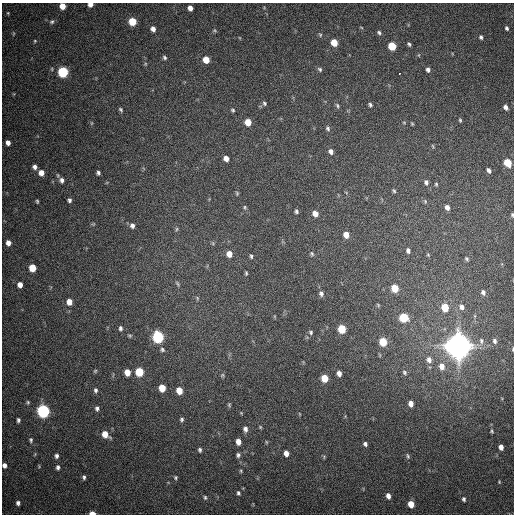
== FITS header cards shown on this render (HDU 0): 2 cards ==
NAXIS1  =                  512
NAXIS2  =                  512

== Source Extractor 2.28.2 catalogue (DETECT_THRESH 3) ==
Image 512 x 512 px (HDU 0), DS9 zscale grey, 1 PNG px = 1 image px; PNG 516 x 516 px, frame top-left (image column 1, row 512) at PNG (2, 3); no overlay
Background 427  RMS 12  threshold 34.7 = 3 sigma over >= 5 px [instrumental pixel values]
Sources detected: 147; all 147 listed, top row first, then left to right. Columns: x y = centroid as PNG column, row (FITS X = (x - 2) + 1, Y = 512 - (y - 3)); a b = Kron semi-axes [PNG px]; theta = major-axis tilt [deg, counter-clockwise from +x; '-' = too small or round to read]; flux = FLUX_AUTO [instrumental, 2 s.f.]
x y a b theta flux
90 4 5 4 - 4.4e+03
62 6 5 5 - 9.2e+03
190 8 5 4 - 4.3e+03
8 13 5 4 - 9.9e+02
132 21 6 5 - 2.1e+04
52 22 7 6 - 1.9e+03
361 27 5 3 - 6.5e+02
507 28 4 3 - 1.4e+03
153 29 6 5 - 3.8e+03
214 30 6 4 -17 1.1e+03
13 33 6 3 89 9.4e+02
379 33 5 5 - 1.6e+03
320 35 6 5 - 1.1e+03
481 37 5 4 - 1.5e+03
35 41 5 4 - 8.8e+02
334 43 6 5 - 1.5e+04
409 44 4 3 - 1.3e+03
392 46 6 5 - 2.6e+04
164 58 6 5 - 1.6e+03
206 60 5 5 - 1.2e+04
145 64 5 5 - 1.0e+03
320 69 6 4 -45 1.3e+03
428 70 5 4 - 2.2e+03
63 72 6 6 - 7.5e+04
399 73 2 2 - 1.3e+03
264 103 5 4 - 1.3e+03
337 105 7 4 -63 1.3e+03
370 105 4 3 - 1.4e+03
506 107 6 5 - 3.4e+03
121 110 7 5 -57 1.5e+03
233 110 4 3 - 1.1e+03
460 120 4 3 - 1.0e+03
248 122 5 5 - 1.2e+04
404 122 5 3 - 6.5e+02
91 123 6 4 90 9.2e+02
412 124 4 3 - 8.0e+02
328 128 7 5 -63 1.6e+03
8 143 5 4 - 3.4e+03
433 146 6 3 -71 7.1e+02
331 151 7 6 - 3.1e+03
226 158 5 5 - 4.7e+03
507 163 6 5 - 2.1e+04
35 167 5 5 - 2.9e+03
489 170 5 3 - 2.4e+03
41 173 6 5 - 5.9e+03
98 173 4 4 - 1.8e+03
62 180 7 6 - 3.2e+03
426 182 7 5 -83 2.2e+03
436 184 5 4 - 1.0e+03
394 191 6 4 -56 1.2e+03
346 192 6 3 -20 7.4e+02
237 193 6 4 -71 1.1e+03
69 200 5 4 - 1.7e+03
37 201 4 3 - 9.9e+02
425 201 7 5 -70 1.4e+03
245 207 6 5 - 1.2e+03
447 207 6 5 - 3.6e+03
296 211 6 5 - 1.5e+03
315 214 6 5 - 5.9e+03
512 215 4 3 - 1.0e+03
93 224 6 4 43 9.8e+02
132 226 6 5 - 2.8e+03
177 229 6 4 88 1.0e+03
346 235 6 5 - 7.6e+03
8 243 6 5 - 4.5e+03
213 243 6 4 74 1.0e+03
408 251 6 5 - 2.4e+03
229 254 6 6 - 6.6e+03
312 254 6 5 - 1.4e+03
428 255 5 4 - 9.3e+02
251 256 6 4 -75 1.3e+03
467 259 6 5 - 1.3e+03
32 268 6 5 - 1.8e+04
246 273 5 3 - 1.1e+03
177 284 8 4 -50 1.2e+03
20 285 6 5 - 5.0e+03
395 288 6 5 - 2.2e+04
483 292 7 5 -71 2.5e+03
321 293 7 6 - 2.5e+03
197 298 7 4 -55 1.1e+03
69 302 6 5 - 7.3e+03
378 305 6 4 -47 9.0e+02
445 307 6 5 - 2.1e+04
462 307 8 6 -60 3.3e+03
475 316 6 3 -71 8.5e+02
404 318 6 6 - 3.4e+04
120 328 6 5 - 1.8e+03
342 329 6 5 - 2.7e+04
311 332 6 6 - 1.5e+03
129 336 6 5 - 1.2e+03
158 337 7 6 - 1.2e+05
481 341 9 5 -83 2.5e+03
495 341 7 5 -71 1.8e+03
383 342 6 5 - 2.4e+04
458 346 9 8 - 1.9e+06
513 349 4 2 - 8.4e+02
162 350 8 7 - 2.2e+03
429 360 9 7 -68 4.5e+03
442 366 8 6 -79 6.8e+03
95 371 5 4 - 8.7e+02
127 372 6 5 - 8.9e+03
139 372 6 5 - 3.2e+04
404 372 8 6 -50 1.8e+03
339 373 5 4 - 4.0e+03
222 375 6 5 - 1.0e+03
325 378 6 5 - 1.7e+04
162 388 6 5 - 1.6e+04
96 390 5 4 - 1.8e+03
179 390 6 5 - 1.1e+04
28 402 5 4 - 9.5e+02
411 403 6 4 -84 5.4e+03
229 405 6 4 -71 1.0e+03
97 408 6 5 - 2.1e+03
43 411 6 6 - 2.0e+05
300 414 5 3 - 6.0e+02
182 419 5 5 - 1.4e+03
18 420 4 3 - 1.6e+03
260 427 5 4 - 9.0e+02
245 429 7 6 - 3.0e+03
492 431 4 4 - 9.9e+02
105 434 7 6 - 1.0e+04
31 440 6 5 - 1.4e+03
238 442 5 4 - 6.2e+03
266 442 5 3 - 8.2e+02
365 444 5 4 - 2.0e+03
501 447 5 4 - 4.2e+03
200 450 5 4 - 1.6e+03
286 453 6 5 - 5.0e+03
35 454 5 3 - 7.0e+02
238 455 6 6 - 2.0e+03
56 456 5 5 - 2.1e+03
408 456 8 4 -70 1.3e+03
324 457 5 5 - 9.0e+02
4 465 5 5 - 3.2e+03
39 466 5 3 - 6.9e+02
58 467 6 5 - 2.1e+03
241 471 5 4 - 9.5e+02
84 477 5 4 - 1.6e+03
175 478 5 5 - 1.2e+03
499 482 4 3 - 6.6e+02
238 493 6 5 - 1.6e+03
388 496 5 4 - 4.0e+03
205 497 6 4 -88 1.4e+03
464 499 5 4 - 1.5e+03
18 503 6 5 - 2.6e+03
411 504 5 5 - 1.1e+04
92 513 5 3 - 8.6e+03
At the frame edge (FLAGS 8, measured only in part): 6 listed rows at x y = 90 4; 62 6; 512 215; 513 349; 4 465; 92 513